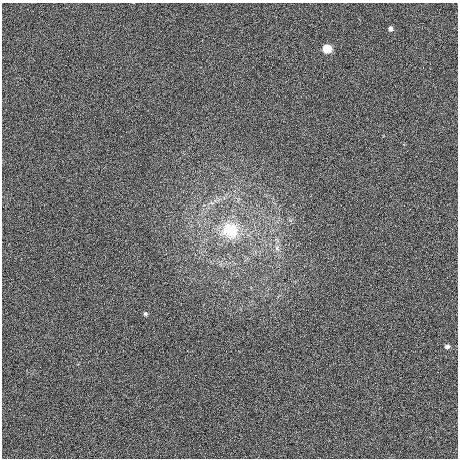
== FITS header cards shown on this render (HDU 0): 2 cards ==
NAXIS1  =                  456 / Width of image
NAXIS2  =                  456 / Height of image

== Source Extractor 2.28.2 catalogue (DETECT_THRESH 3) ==
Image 456 x 456 px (HDU 0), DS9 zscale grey, 1 PNG px = 1 image px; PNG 460 x 460 px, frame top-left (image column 1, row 456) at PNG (2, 3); no overlay
Background 1020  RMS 4.9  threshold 14.7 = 3 sigma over >= 5 px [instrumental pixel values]
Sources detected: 6; all 6 listed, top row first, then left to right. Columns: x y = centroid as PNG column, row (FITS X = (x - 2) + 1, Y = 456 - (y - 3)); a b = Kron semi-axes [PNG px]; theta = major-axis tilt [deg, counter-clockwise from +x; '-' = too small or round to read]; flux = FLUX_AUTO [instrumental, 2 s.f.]
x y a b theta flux
390 29 4 4 - 990
327 48 6 5 - 11000
230 230 23 22 - 13000
277 248 8 6 -64 1200
145 314 5 5 - 590
447 347 6 5 - 1100